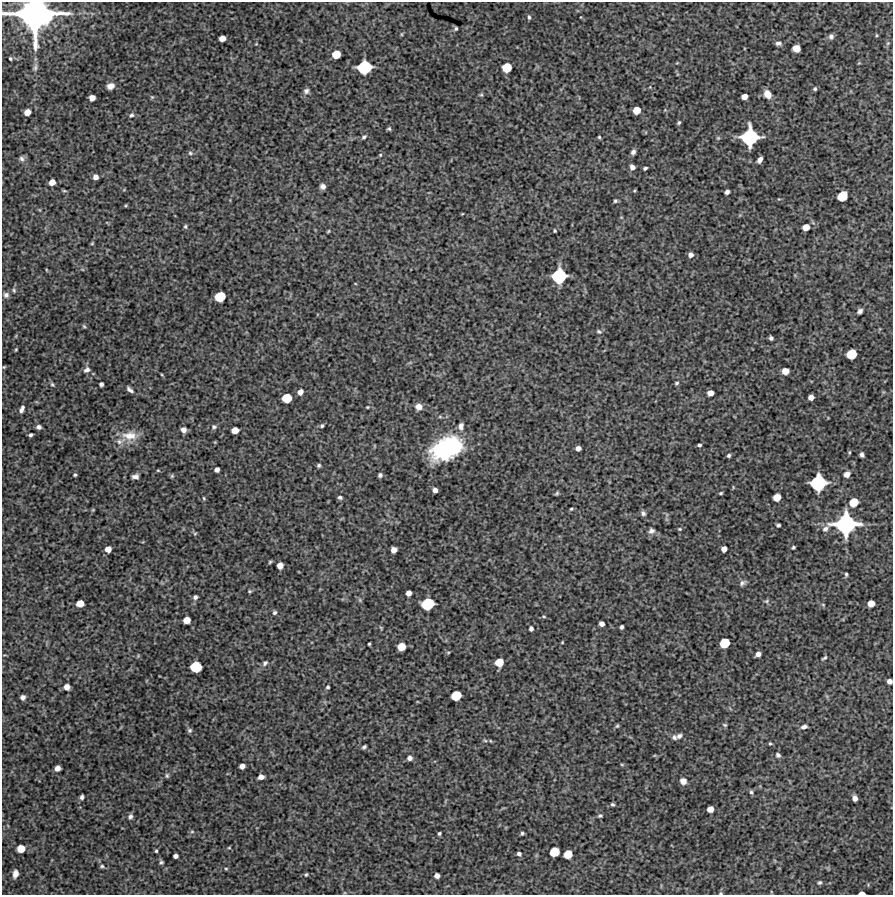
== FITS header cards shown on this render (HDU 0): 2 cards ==
NAXIS1  =                  891 /Length X axis
NAXIS2  =                  893 /Length Y axis

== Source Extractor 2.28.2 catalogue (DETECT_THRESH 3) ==
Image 891 x 893 px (HDU 0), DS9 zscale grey, 1 PNG px = 1 image px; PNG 895 x 897 px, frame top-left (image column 1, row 893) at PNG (2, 2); no overlay
Background 5750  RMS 260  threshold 793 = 3 sigma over >= 5 px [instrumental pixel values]
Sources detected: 204; all 204 listed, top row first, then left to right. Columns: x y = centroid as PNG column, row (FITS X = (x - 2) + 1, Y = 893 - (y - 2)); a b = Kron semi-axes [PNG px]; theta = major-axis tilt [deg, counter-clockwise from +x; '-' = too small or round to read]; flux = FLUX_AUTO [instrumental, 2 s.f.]
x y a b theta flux
35 15 28 23 -3 5.8e+06
529 17 5 3 - 2.9e+04
456 29 4 3 - 2.7e+04
402 34 6 3 72 1.8e+04
876 35 5 3 - 1.8e+04
831 36 6 5 - 5.5e+04
222 38 5 5 - 1.5e+05
778 43 6 5 - 5.3e+04
888 43 6 4 45 2.9e+04
796 48 6 6 - 2.1e+05
336 54 6 6 - 3.2e+05
10 59 3 2 - 2.0e+04
364 67 10 9 - 1.0e+06
507 67 7 6 - 3.8e+05
35 68 10 5 77 4.6e+04
110 86 7 6 - 1.1e+05
815 89 4 4 - 3.0e+04
306 91 7 6 - 5.6e+04
767 94 8 7 - 1.7e+05
481 95 6 4 1 2.2e+04
744 96 5 5 - 1.3e+05
152 97 5 5 - 2.1e+04
92 98 5 5 - 1.3e+05
637 110 6 5 - 2.2e+05
27 112 6 5 - 1.4e+05
131 115 7 5 44 3.9e+04
679 123 5 4 - 2.7e+04
389 129 4 4 - 2.9e+04
364 137 7 4 43 3.4e+04
599 137 4 4 - 2.2e+04
750 137 13 12 - 1.5e+06
718 138 6 4 44 2.3e+04
633 152 5 4 - 5.8e+04
190 153 6 5 - 3.3e+04
380 155 5 4 - 1.8e+04
22 158 7 6 - 5.1e+04
760 159 6 4 61 7.7e+04
632 167 5 5 - 8.5e+04
645 168 4 3 - 3.5e+04
95 177 5 4 - 9.3e+04
52 182 5 5 - 1.5e+05
323 186 5 5 - 7.7e+04
64 191 6 3 -8 1.9e+04
634 191 5 3 - 1.7e+04
727 192 4 4 - 6.0e+04
842 196 8 7 - 4.8e+05
615 201 4 4 - 2.9e+04
126 205 5 3 - 1.7e+04
462 214 4 2 - 1.4e+04
185 226 6 4 89 2.8e+04
806 227 6 5 - 1.7e+05
328 231 4 3 - 1.9e+04
555 231 3 3 - 2.3e+04
92 243 4 4 - 1.7e+04
691 255 5 5 - 7.6e+04
47 270 5 3 - 1.4e+04
559 276 10 10 - 1.1e+06
14 290 6 4 -69 2.6e+04
6 295 7 6 - 5.5e+04
220 297 8 7 - 5.1e+05
860 311 5 4 - 5.1e+04
84 326 6 4 -44 2.4e+04
599 332 7 5 -27 3.4e+04
771 338 4 4 - 4.0e+04
16 350 3 2 - 1.6e+04
851 354 7 7 - 4.8e+05
4 367 4 3 - 1.7e+04
87 370 8 6 32 6.7e+04
785 371 6 5 - 1.7e+05
677 383 5 4 - 2.8e+04
52 384 6 4 -40 2.7e+04
101 384 4 4 - 4.7e+04
130 390 9 4 -42 5.6e+04
300 392 6 5 - 1.0e+05
710 393 5 5 - 1.3e+05
811 397 5 5 - 1.1e+05
287 398 7 7 - 4.0e+05
367 407 4 3 - 1.7e+04
419 407 7 7 - 1.2e+05
22 409 8 4 67 7.1e+04
440 417 6 4 -18 2.3e+04
322 426 5 4 - 2.7e+04
461 426 8 5 80 8.7e+04
39 427 5 4 - 4.9e+04
214 427 7 6 - 4.1e+04
183 430 5 5 - 8.0e+04
235 430 6 5 - 1.7e+05
30 435 4 3 - 3.7e+04
130 436 21 13 -3 2.9e+05
120 441 17 7 22 1.3e+05
699 445 4 3 - 3.5e+04
447 448 27 17 25 2.4e+06
578 448 5 4 - 9.1e+04
849 452 6 3 82 1.9e+04
862 455 5 4 - 4.8e+04
729 456 4 3 - 3.3e+04
319 465 4 4 - 3.2e+04
217 469 4 4 - 7.7e+04
158 470 4 4 - 1.6e+04
847 474 6 5 - 1.1e+05
75 475 3 3 - 2.5e+04
380 475 4 4 - 4.6e+04
135 476 8 5 1 6.8e+04
172 476 5 4 - 2.4e+04
818 483 11 11 - 1.3e+06
435 490 5 4 - 7.9e+04
557 493 5 4 - 2.6e+04
721 493 4 3 - 2.3e+04
340 497 6 4 -14 3.9e+04
777 497 6 6 - 2.2e+05
204 498 5 4 - 1.8e+04
854 502 7 7 - 3.4e+05
571 509 3 3 - 2.0e+04
93 510 4 3 - 1.6e+04
643 513 7 5 -50 4.7e+04
846 524 17 15 10 2.3e+06
778 525 4 4 - 3.9e+04
680 529 5 4 - 1.8e+04
825 529 9 7 40 6.9e+04
651 531 7 7 - 5.9e+04
195 533 6 4 2 2.3e+04
793 547 3 3 - 2.7e+04
108 549 5 5 - 1.4e+05
724 549 5 5 - 1.1e+05
394 550 5 5 - 1.2e+05
270 562 5 4 - 2.1e+04
280 565 5 5 - 1.5e+05
846 574 4 3 - 2.8e+04
742 583 9 6 36 5.3e+04
249 591 5 4 - 2.2e+04
408 593 5 5 - 1.0e+05
195 597 5 4 - 5.2e+04
360 600 6 4 -48 2.7e+04
767 601 7 5 22 3.1e+04
80 603 6 5 - 2.2e+05
871 603 5 5 - 1.8e+05
428 604 9 8 - 7.9e+05
823 605 5 4 - 2.0e+04
275 613 6 4 43 3.5e+04
544 616 5 3 - 1.9e+04
187 620 6 5 - 1.9e+05
602 624 5 4 - 8.8e+04
622 627 4 3 - 4.3e+04
381 628 5 4 - 1.8e+04
531 629 5 4 - 5.0e+04
562 642 3 2 - 1.4e+04
725 643 7 7 - 4.7e+05
369 644 3 3 - 2.1e+04
401 647 6 6 - 2.8e+05
448 652 5 3 - 1.8e+04
758 654 5 4 - 8.5e+04
824 658 6 3 31 2.8e+04
499 662 6 6 - 3.0e+05
265 663 8 6 44 4.7e+04
196 667 8 7 - 6.1e+05
890 681 5 4 - 8.8e+04
67 687 5 5 - 1.2e+05
328 687 4 4 - 2.8e+04
456 696 7 7 - 4.5e+05
23 697 5 4 - 5.8e+04
725 725 6 5 - 2.5e+04
617 726 5 5 - 2.5e+04
804 727 7 5 13 6.2e+04
190 730 6 6 - 3.5e+04
679 736 7 6 - 5.7e+04
674 737 7 6 - 4.2e+04
485 741 6 4 -3 2.3e+04
491 741 5 3 - 1.5e+04
770 743 4 4 - 2.0e+04
364 747 4 3 - 3.4e+04
778 755 6 5 - 4.2e+04
410 758 6 5 - 6.7e+04
622 764 5 3 - 1.8e+04
242 766 5 5 - 8.1e+04
57 768 5 5 - 9.1e+04
167 776 6 5 - 2.9e+04
261 777 5 4 - 1.0e+05
683 781 6 6 - 9.8e+04
751 792 6 4 -74 3.2e+04
82 797 5 3 - 4.4e+04
855 798 5 4 - 9.6e+04
612 804 4 3 - 3.0e+04
710 809 5 5 - 1.5e+05
130 816 6 5 - 4.7e+04
600 816 5 4 - 2.9e+04
192 832 6 4 0 2.2e+04
439 833 3 3 - 2.8e+04
522 833 4 3 - 2.8e+04
229 848 5 3 - 1.5e+04
21 849 6 6 - 2.4e+05
156 851 3 3 - 2.3e+04
554 852 7 6 - 4.1e+05
519 854 5 4 - 4.9e+04
568 854 7 6 - 2.8e+05
175 856 4 4 - 6.5e+04
161 862 5 4 - 3.1e+04
102 866 5 4 - 2.8e+04
226 869 5 3 - 1.8e+04
15 874 7 5 80 1.1e+05
306 874 4 3 - 2.2e+04
437 875 5 4 - 8.3e+04
820 882 6 4 40 3.0e+04
721 893 5 4 - 1.9e+04
862 893 5 3 - 8.2e+04
At the frame edge (FLAGS 8, measured only in part): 4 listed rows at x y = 35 15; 890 681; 721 893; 862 893